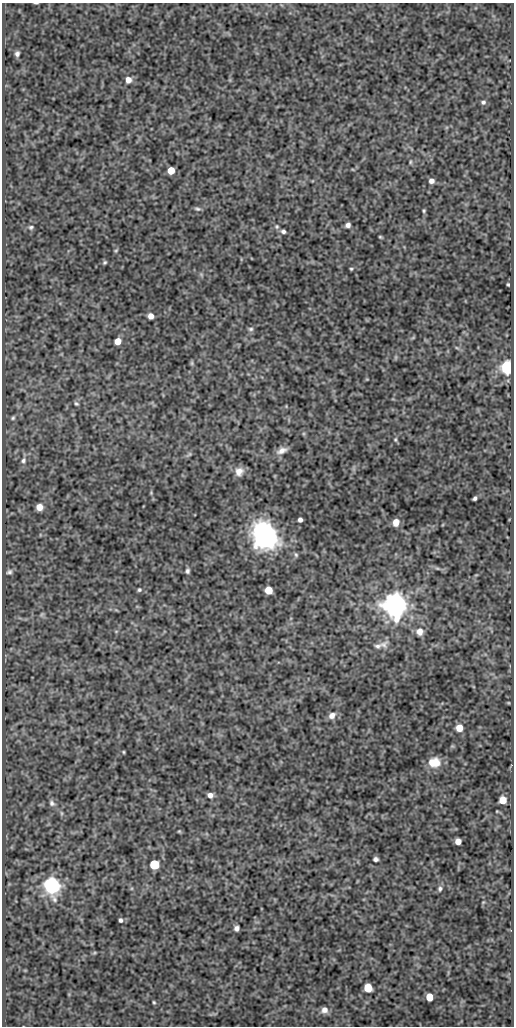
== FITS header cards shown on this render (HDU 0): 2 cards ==
NAXIS1  =                  512
NAXIS2  =                 1024

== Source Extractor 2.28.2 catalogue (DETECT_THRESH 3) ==
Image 512 x 1024 px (HDU 0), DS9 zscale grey, 1 PNG px = 1 image px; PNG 516 x 1028 px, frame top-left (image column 1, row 1024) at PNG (2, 3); no overlay
Background 75.3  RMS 0.43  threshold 1.28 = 3 sigma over >= 5 px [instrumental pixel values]
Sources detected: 71; all 71 listed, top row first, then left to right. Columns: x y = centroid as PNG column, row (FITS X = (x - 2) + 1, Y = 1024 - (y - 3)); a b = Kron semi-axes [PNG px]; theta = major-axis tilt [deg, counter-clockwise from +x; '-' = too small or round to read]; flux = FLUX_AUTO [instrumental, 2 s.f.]
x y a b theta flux
36 3 4 2 - 25
17 54 6 5 - 83
128 80 7 6 - 200
483 102 6 5 - 64
410 162 6 4 89 35
171 170 5 5 - 440
431 181 6 5 - 120
197 209 8 4 -9 57
424 211 5 4 - 37
348 225 5 4 - 100
277 226 6 6 - 53
31 227 7 5 25 54
283 231 6 5 - 68
380 237 4 3 - 32
116 250 6 3 19 31
105 262 5 4 - 42
351 269 4 3 - 32
508 284 3 2 - 30
151 316 5 5 - 180
251 329 7 5 1 60
118 341 5 5 - 300
457 348 6 4 -19 39
396 357 7 4 71 38
192 363 7 4 -90 40
508 367 6 6 - 6500
76 404 6 4 -35 48
286 406 4 4 - 23
13 418 5 5 - 42
395 440 7 5 -90 44
282 450 14 7 23 180
189 454 7 5 59 50
23 460 8 7 - 91
239 472 11 10 - 220
151 493 4 4 - 29
475 498 4 3 - 61
39 507 6 5 - 280
300 520 4 4 - 89
396 522 7 6 - 240
264 535 29 23 -62 3600
296 555 7 5 -73 49
437 568 6 4 -18 46
187 571 6 5 - 66
9 572 8 6 22 75
139 590 5 4 - 45
268 590 6 5 - 550
396 605 8 7 - 41000
42 614 6 5 - 45
419 632 8 8 - 250
384 645 14 12 41 200
378 646 10 7 7 100
332 715 9 7 40 170
459 728 6 6 - 410
124 752 5 3 - 28
434 762 13 10 0 470
210 795 6 5 - 150
503 800 6 5 - 420
52 803 10 7 -58 100
61 813 6 4 -89 43
179 831 4 4 - 29
458 841 5 5 - 250
376 859 5 4 - 76
154 864 6 6 - 1400
52 886 7 7 - 12000
440 889 7 6 - 72
120 920 5 4 - 60
237 928 5 5 - 99
94 953 6 4 19 34
368 988 6 5 - 810
429 997 6 5 - 520
154 1002 5 4 - 35
324 1010 8 7 - 160
At the frame edge (FLAGS 8, measured only in part): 1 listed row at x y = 36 3

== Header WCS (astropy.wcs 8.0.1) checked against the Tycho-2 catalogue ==
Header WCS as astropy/WCSLIB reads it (CRVAL/CRPIX/CD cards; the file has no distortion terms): RA---SIN/DEC--SIN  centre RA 10:24:25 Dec +28:02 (156.10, +28.03 deg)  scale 1 arcsec/px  FOV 8.5' x 17.1'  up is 0 deg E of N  parity normal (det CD < 0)
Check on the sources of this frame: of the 60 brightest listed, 3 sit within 1.5 arcsec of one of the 5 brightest Tycho-2 stars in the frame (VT <= 12.97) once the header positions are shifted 0.44 arcsec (0.43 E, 0.07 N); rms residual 0.15 arcsec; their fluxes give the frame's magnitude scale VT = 22.13 - 2.5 log10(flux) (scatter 0.35 mag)
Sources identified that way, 3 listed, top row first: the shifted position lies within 1.5 arcsec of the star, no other Tycho-2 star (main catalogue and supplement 1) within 3.0 arcsec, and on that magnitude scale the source's flux lands within +1.5 / -3 mag of the star's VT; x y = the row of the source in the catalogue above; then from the Tycho-2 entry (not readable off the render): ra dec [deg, ICRS J2000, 3 dp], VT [Tycho-2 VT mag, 2 dp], TYC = Tycho-2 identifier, HIP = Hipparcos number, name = IAU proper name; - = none
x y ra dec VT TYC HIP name
508 367 156.025 +28.075 12.97 1975-297-1 - -
396 605 156.060 +28.009 10.26 1975-822-1 - -
52 886 156.168 +27.931 11.94 1975-393-1 - -